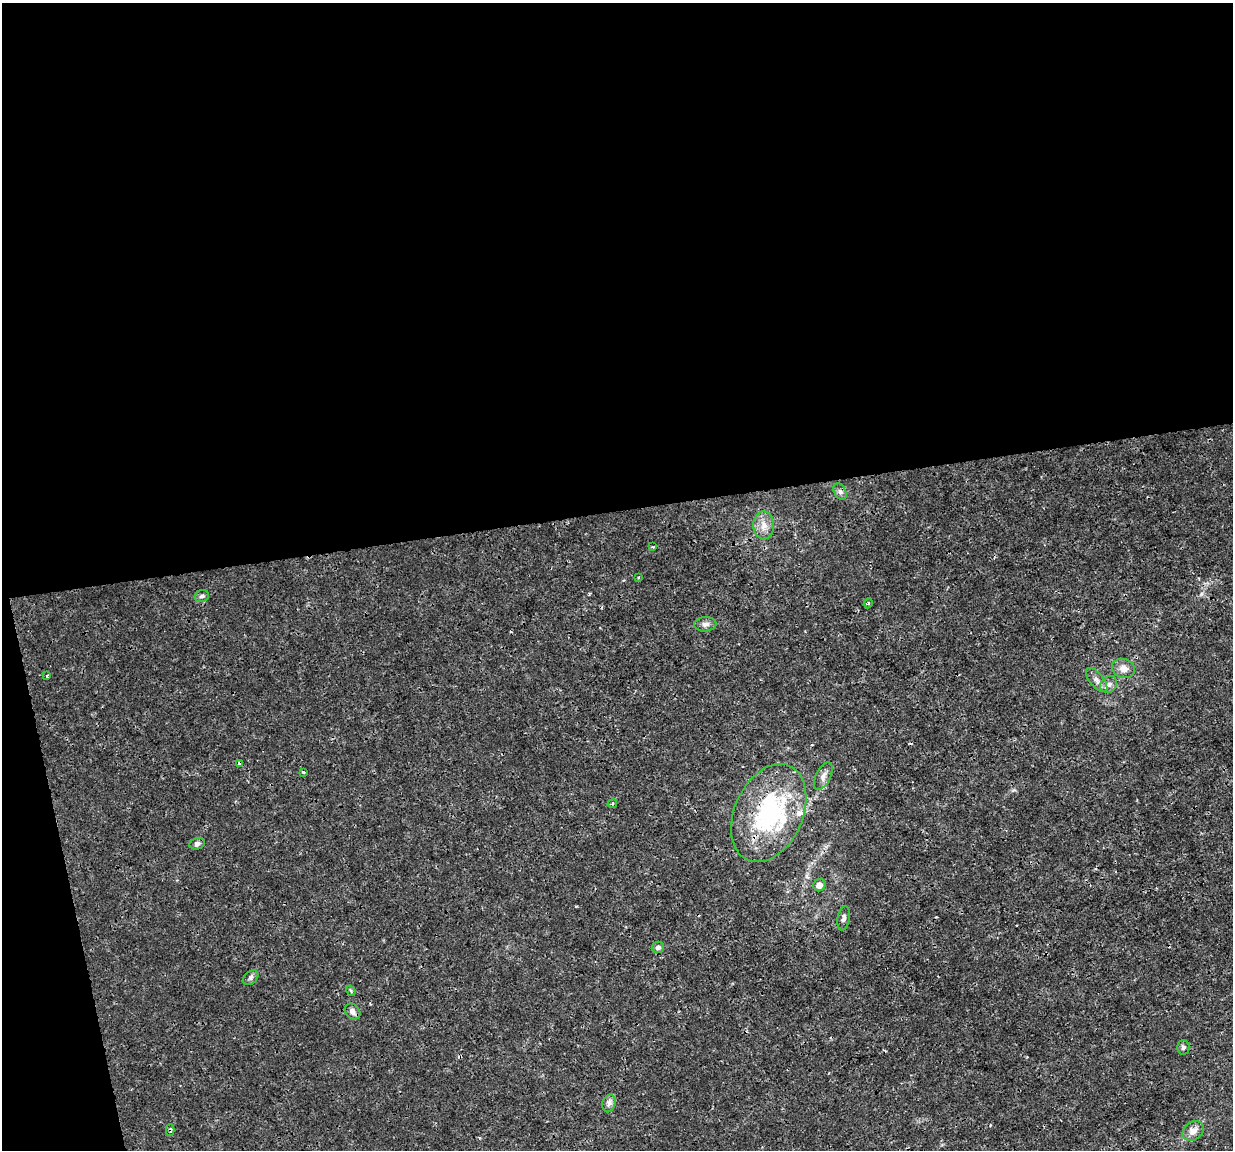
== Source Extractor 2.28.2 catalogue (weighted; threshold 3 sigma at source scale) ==
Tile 1 of 4 x 4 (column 1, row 1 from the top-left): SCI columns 1-1231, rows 3525-4672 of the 4923 x 4703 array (HDU 1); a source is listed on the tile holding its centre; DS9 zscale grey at full resolution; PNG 1235 x 1152 px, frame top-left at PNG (2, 3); each listed source drawn as its Kron ellipse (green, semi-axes under 4 px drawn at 4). Shown black and unused: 47% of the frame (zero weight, under 3 of 4 exposures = <1% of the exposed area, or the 3 px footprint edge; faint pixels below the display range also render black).
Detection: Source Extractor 2.28.2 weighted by HDU 2 'WHT'; one run over the whole footprint, this tile lists its part. Background 0.00291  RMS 8.1e-04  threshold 0.00363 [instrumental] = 3 sigma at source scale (4.5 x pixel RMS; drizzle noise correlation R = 1.50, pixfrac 1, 0.0396/0.0396 arcsec/px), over >= 5 px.
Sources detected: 30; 1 cosmic-ray / hot-pixel residue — neither listed nor drawn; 2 inside a brighter listed object's ellipse — not listed separately; the other 27 listed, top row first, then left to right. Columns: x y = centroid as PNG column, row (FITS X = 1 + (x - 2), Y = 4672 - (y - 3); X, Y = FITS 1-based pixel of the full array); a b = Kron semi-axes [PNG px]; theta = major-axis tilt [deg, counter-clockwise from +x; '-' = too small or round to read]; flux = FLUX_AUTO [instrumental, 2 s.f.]
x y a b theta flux
840 492 9 5 -63 0.25
764 525 14 10 -87 0.8
653 547 4 3 - 0.081
638 578 3 3 - 0.097
202 596 7 6 - 0.23
868 603 5 4 - 0.12
705 624 11 7 5 0.36
1123 669 12 9 -19 0.62
47 676 4 3 - 0.081
1097 680 14 7 -50 0.45
1109 684 9 7 43 0.37
239 764 4 3 - 0.42
303 772 3 3 - 0.14
823 776 15 7 64 0.51
612 804 4 4 - 0.1
769 813 51 34 66 12
197 844 8 5 12 0.21
819 885 6 6 - 0.56
844 918 12 6 80 0.29
658 947 6 5 - 0.26
251 978 9 6 41 0.2
351 991 5 3 - 0.14
353 1012 9 6 -48 0.42
1183 1047 7 6 - 0.21
609 1103 9 6 76 0.31
170 1130 6 3 90 0.16
1193 1131 11 9 36 0.66
Overlapping masked pixels (flux is a lower limit): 3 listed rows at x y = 239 764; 769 813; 170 1130